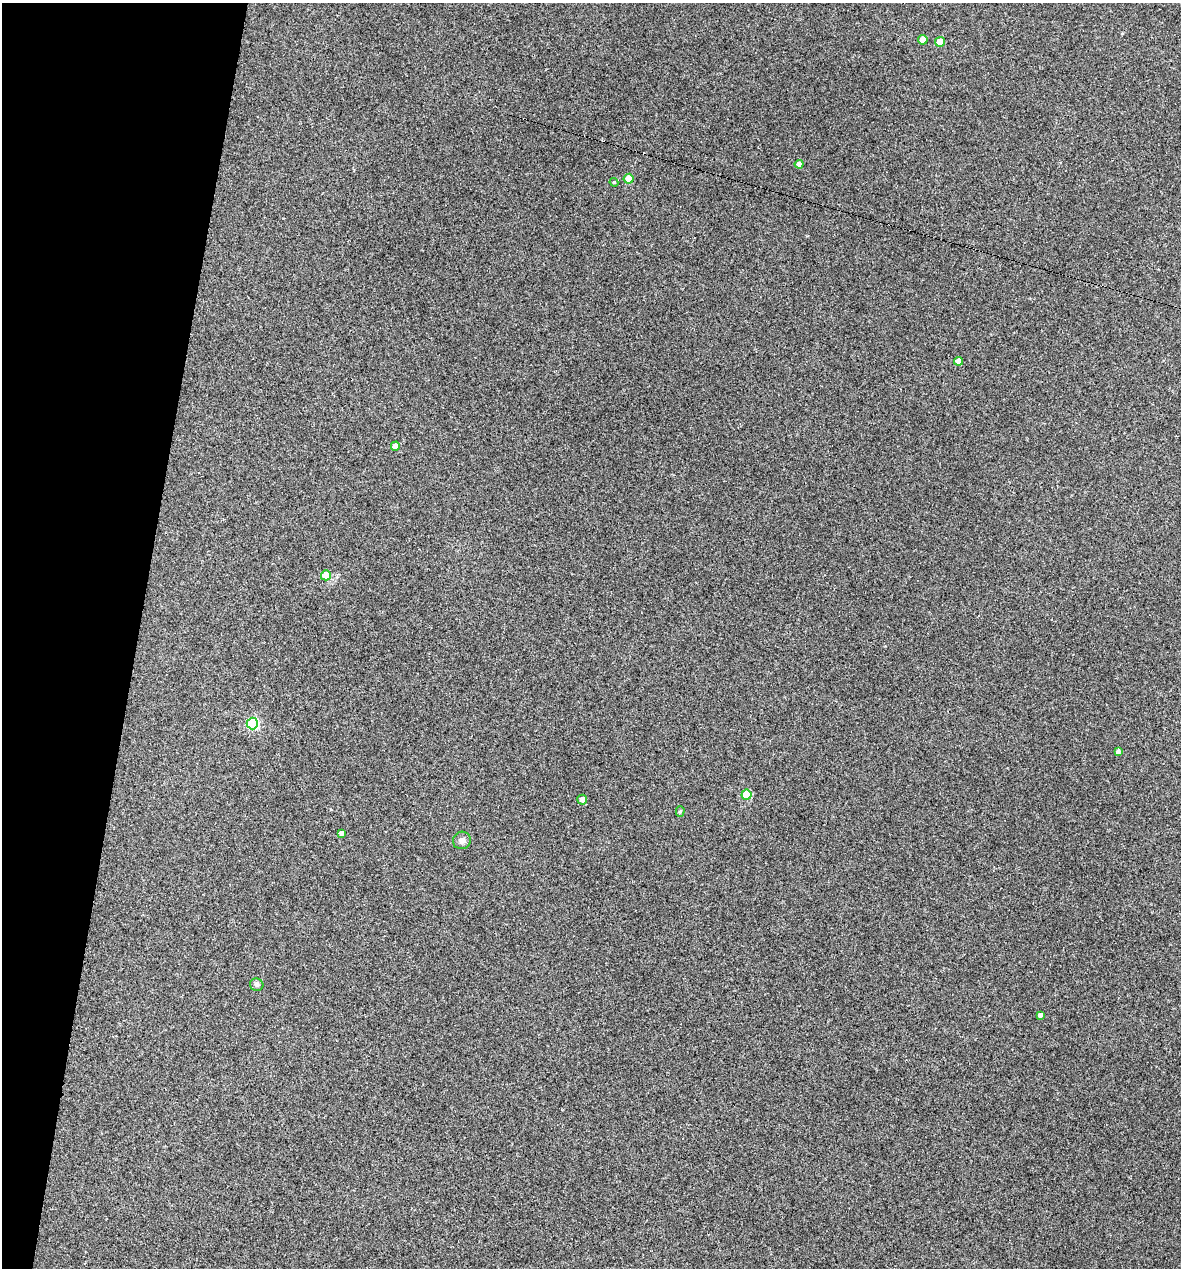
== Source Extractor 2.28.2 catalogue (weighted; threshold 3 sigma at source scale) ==
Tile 9 of 4 x 4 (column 1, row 3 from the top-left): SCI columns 244-1422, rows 1267-2532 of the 5084 x 5064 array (HDU 1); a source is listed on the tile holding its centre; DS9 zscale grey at full resolution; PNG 1183 x 1270 px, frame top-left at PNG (2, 3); each listed source drawn as its Kron ellipse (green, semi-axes under 4 px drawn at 4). Shown black and unused: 12% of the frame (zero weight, under 3 of 4 exposures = <1% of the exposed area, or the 3 px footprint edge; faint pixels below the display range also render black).
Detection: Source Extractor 2.28.2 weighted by HDU 2 'WHT'; one run over the whole footprint, this tile lists its part. Background 0.0888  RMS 0.0058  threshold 0.026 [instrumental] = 3 sigma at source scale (4.5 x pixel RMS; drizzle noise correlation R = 1.50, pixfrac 1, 0.05/0.05 arcsec/px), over >= 5 px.
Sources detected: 19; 2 cosmic-ray / hot-pixel residue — neither listed nor drawn; the other 17 listed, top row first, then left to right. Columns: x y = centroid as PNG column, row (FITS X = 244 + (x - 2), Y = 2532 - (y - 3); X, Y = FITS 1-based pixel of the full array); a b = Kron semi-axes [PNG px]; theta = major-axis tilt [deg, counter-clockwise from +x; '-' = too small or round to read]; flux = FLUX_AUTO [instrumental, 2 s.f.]
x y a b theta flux
923 40 5 4 - 4.2
940 42 5 4 - 8.4
799 164 4 4 - 2.8
629 179 5 5 - 12
614 182 4 4 - 0.65
958 361 4 4 - 2.8
395 446 4 4 - 3.4
326 575 5 5 - 12
252 723 6 5 - 65
1118 751 4 3 - 1.5
746 795 5 5 - 19
582 800 5 4 - 2.7
680 812 5 4 - 0.89
341 833 4 4 - 2.1
462 840 9 8 - 2.8
257 985 7 6 - 1.6
1040 1015 4 4 - 1.5